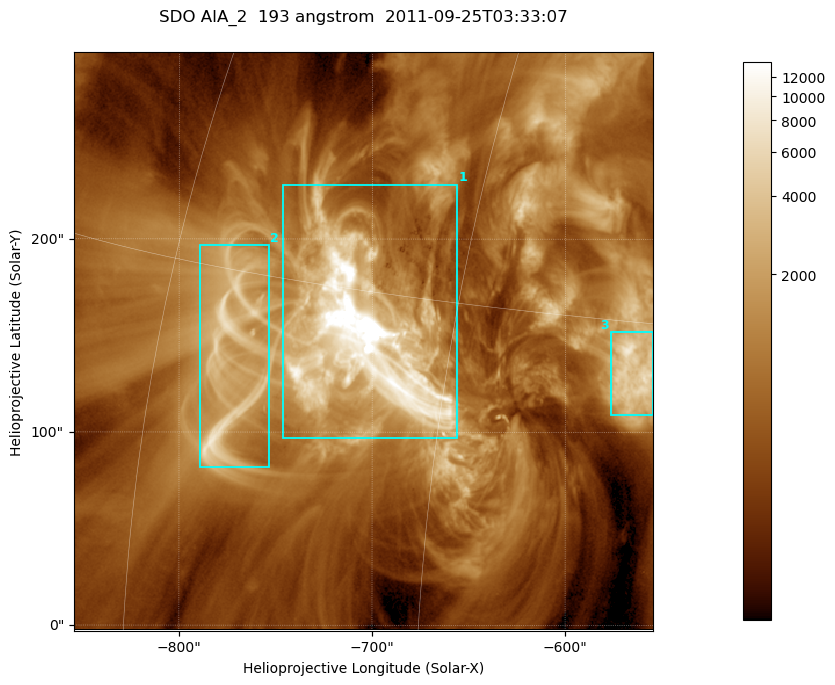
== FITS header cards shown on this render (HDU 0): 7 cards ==
TELESCOP= 'SDO     '           /
INSTRUME= 'AIA_2   '           /
WAVELNTH=                  193 /
WAVEUNIT= 'angstrom'           /
DATE-OBS= '2011-09-25T03:33:07.84' /
CTYPE1  = 'HPLN-TAN'           /
CTYPE2  = 'HPLT-TAN'           /

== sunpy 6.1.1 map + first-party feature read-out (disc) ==
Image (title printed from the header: SDO AIA_2  193 angstrom  2011-09-25T03:33:07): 499 x 499 px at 0.601 arcsec/px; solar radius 957 arcsec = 1592 px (partial field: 3.1% of the solar disc is inside the frame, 100% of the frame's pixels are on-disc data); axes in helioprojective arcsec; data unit not stated in the header (colour bar unlabelled)
Orientation: roll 0.0578 deg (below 1 deg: not rotated)
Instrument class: DISC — disc imager (sunpy class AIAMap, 193 A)
Bright regions (active regions / flare kernels): reference = the on-disc median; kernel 5 px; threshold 5 sigma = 2212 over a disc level ~661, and >= 1.15x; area >= 249 px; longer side >= 6 px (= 3.6 arcsec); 3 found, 3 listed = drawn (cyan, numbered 1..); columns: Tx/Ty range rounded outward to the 2 arcsec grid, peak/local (2 s.f.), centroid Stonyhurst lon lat
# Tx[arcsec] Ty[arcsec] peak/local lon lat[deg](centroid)
1 -748..-656 96..228 78 -49 +13
2 -790..-752 82..198 10 -56 +12
3 -578..-554 108..152 12 -37 +13